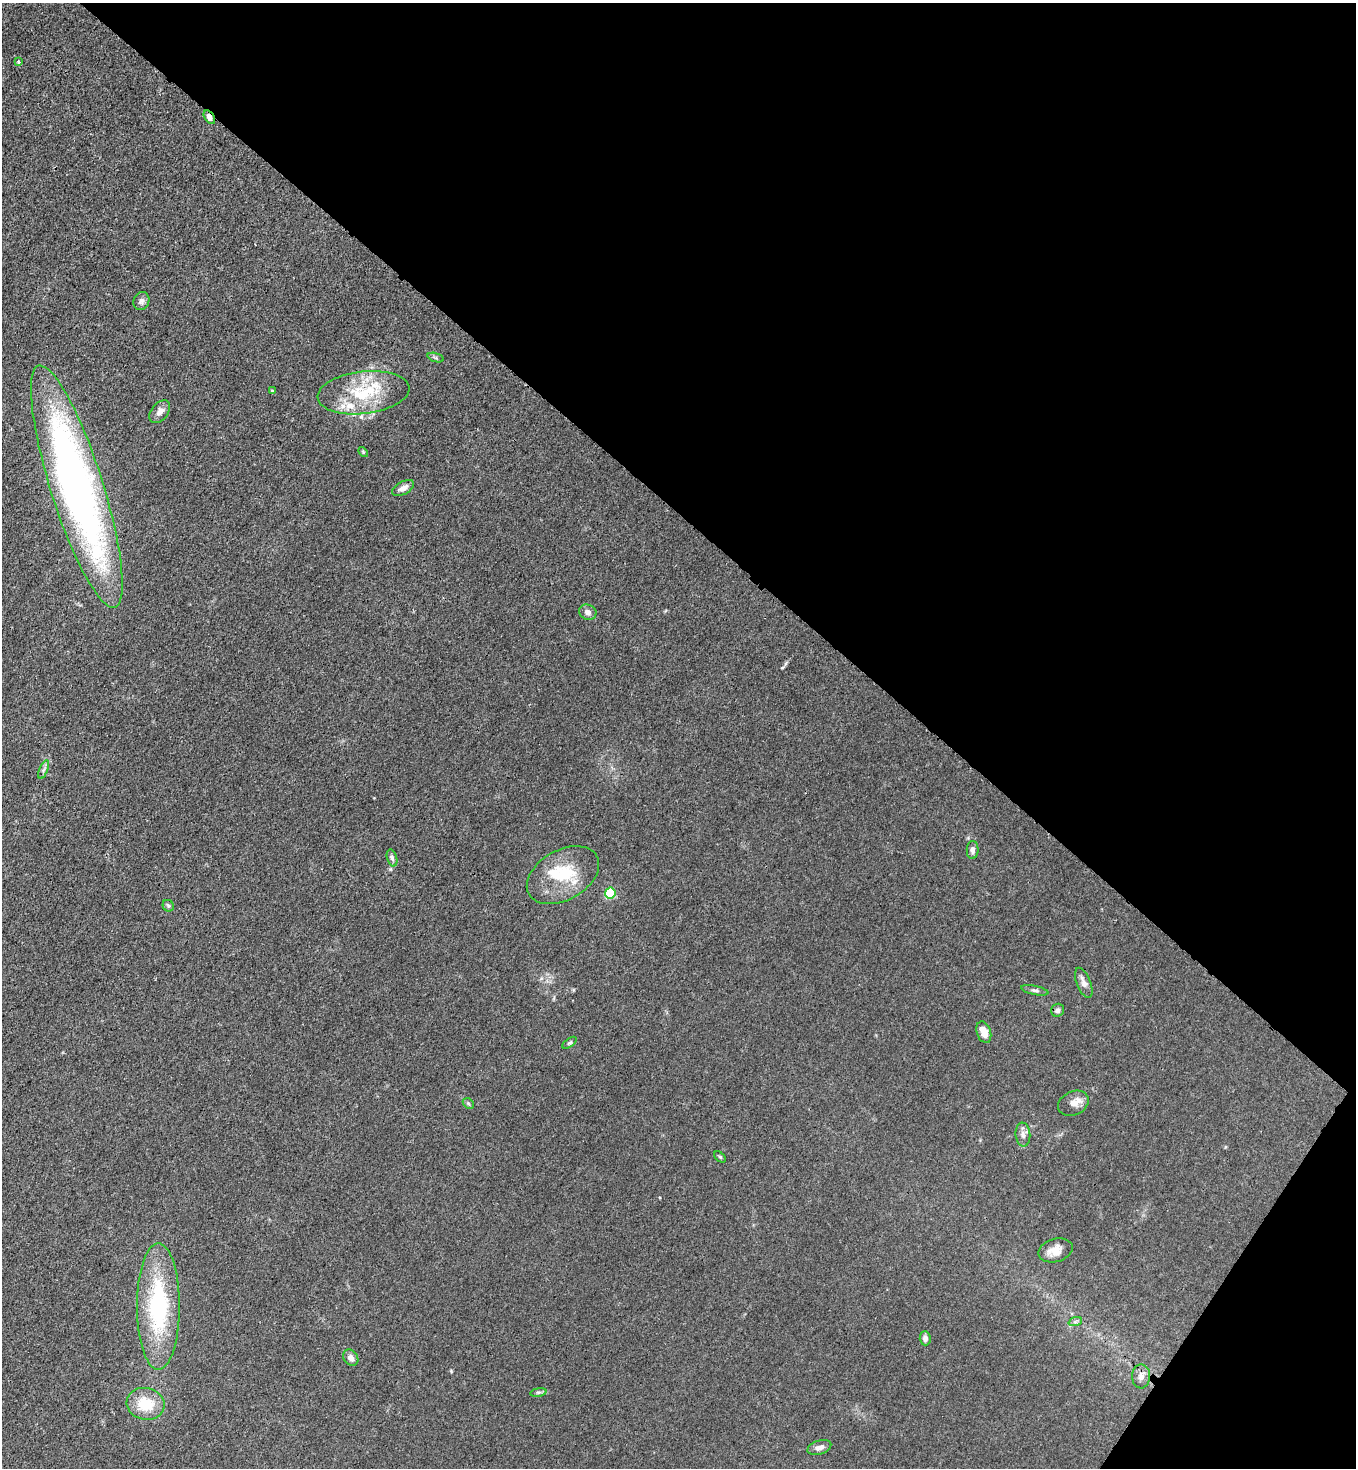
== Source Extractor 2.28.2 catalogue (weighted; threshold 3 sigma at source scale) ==
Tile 8 of 4 x 4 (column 4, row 2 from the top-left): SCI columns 4294-5647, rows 2995-4460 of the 6011 x 5988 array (HDU 1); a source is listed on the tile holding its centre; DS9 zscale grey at full resolution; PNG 1358 x 1470 px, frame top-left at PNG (2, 3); each listed source drawn as its Kron ellipse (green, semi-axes under 4 px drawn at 4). Shown black and unused: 38% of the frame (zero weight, under 3 of 4 exposures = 7% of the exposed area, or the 3 px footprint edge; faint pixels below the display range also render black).
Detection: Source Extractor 2.28.2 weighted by HDU 2 'WHT'; one run over the whole footprint, this tile lists its part. Background 0.0213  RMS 0.0028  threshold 0.0126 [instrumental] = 3 sigma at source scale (4.5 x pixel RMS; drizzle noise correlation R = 1.50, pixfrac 1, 0.05/0.05 arcsec/px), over >= 5 px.
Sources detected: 40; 5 inside a brighter listed object's ellipse — not listed separately; the other 35 listed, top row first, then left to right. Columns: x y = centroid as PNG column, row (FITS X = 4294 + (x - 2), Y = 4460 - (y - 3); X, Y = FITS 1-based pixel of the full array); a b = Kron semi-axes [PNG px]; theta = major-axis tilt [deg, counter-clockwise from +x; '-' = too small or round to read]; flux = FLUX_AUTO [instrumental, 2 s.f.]
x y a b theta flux
18 62 3 3 - 0.64
209 117 7 4 -55 1.2
141 301 9 7 64 0.98
436 358 8 3 -19 0.48
272 391 4 4 - 0.27
363 393 46 21 7 16
160 412 13 8 52 1.7
363 452 6 3 -46 0.29
77 487 127 26 -72 160
403 488 12 6 29 1.5
588 612 9 7 -23 1.3
44 770 10 3 69 0.62
973 850 9 6 88 1.1
392 858 9 5 -74 0.76
563 875 39 25 29 13
610 893 5 5 - 20
168 906 6 5 - 0.47
1084 983 16 7 -68 1.6
1035 990 14 4 -12 0.8
1058 1010 7 6 - 0.83
984 1032 11 7 -71 3
570 1043 8 4 34 0.42
468 1103 6 4 -43 0.41
1073 1103 16 11 24 2.5
1023 1134 12 7 -84 1.3
720 1157 7 4 -44 0.36
1055 1250 17 11 16 3.1
158 1306 63 21 -90 31
1075 1322 7 4 19 0.53
925 1338 7 5 -87 0.98
351 1358 9 6 -51 1.4
1141 1376 12 9 89 1.6
538 1392 8 4 8 0.58
145 1404 19 16 -14 7.8
819 1448 12 7 18 1.5
Overlapping masked pixels (flux is a lower limit): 2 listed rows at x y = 209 117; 77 487